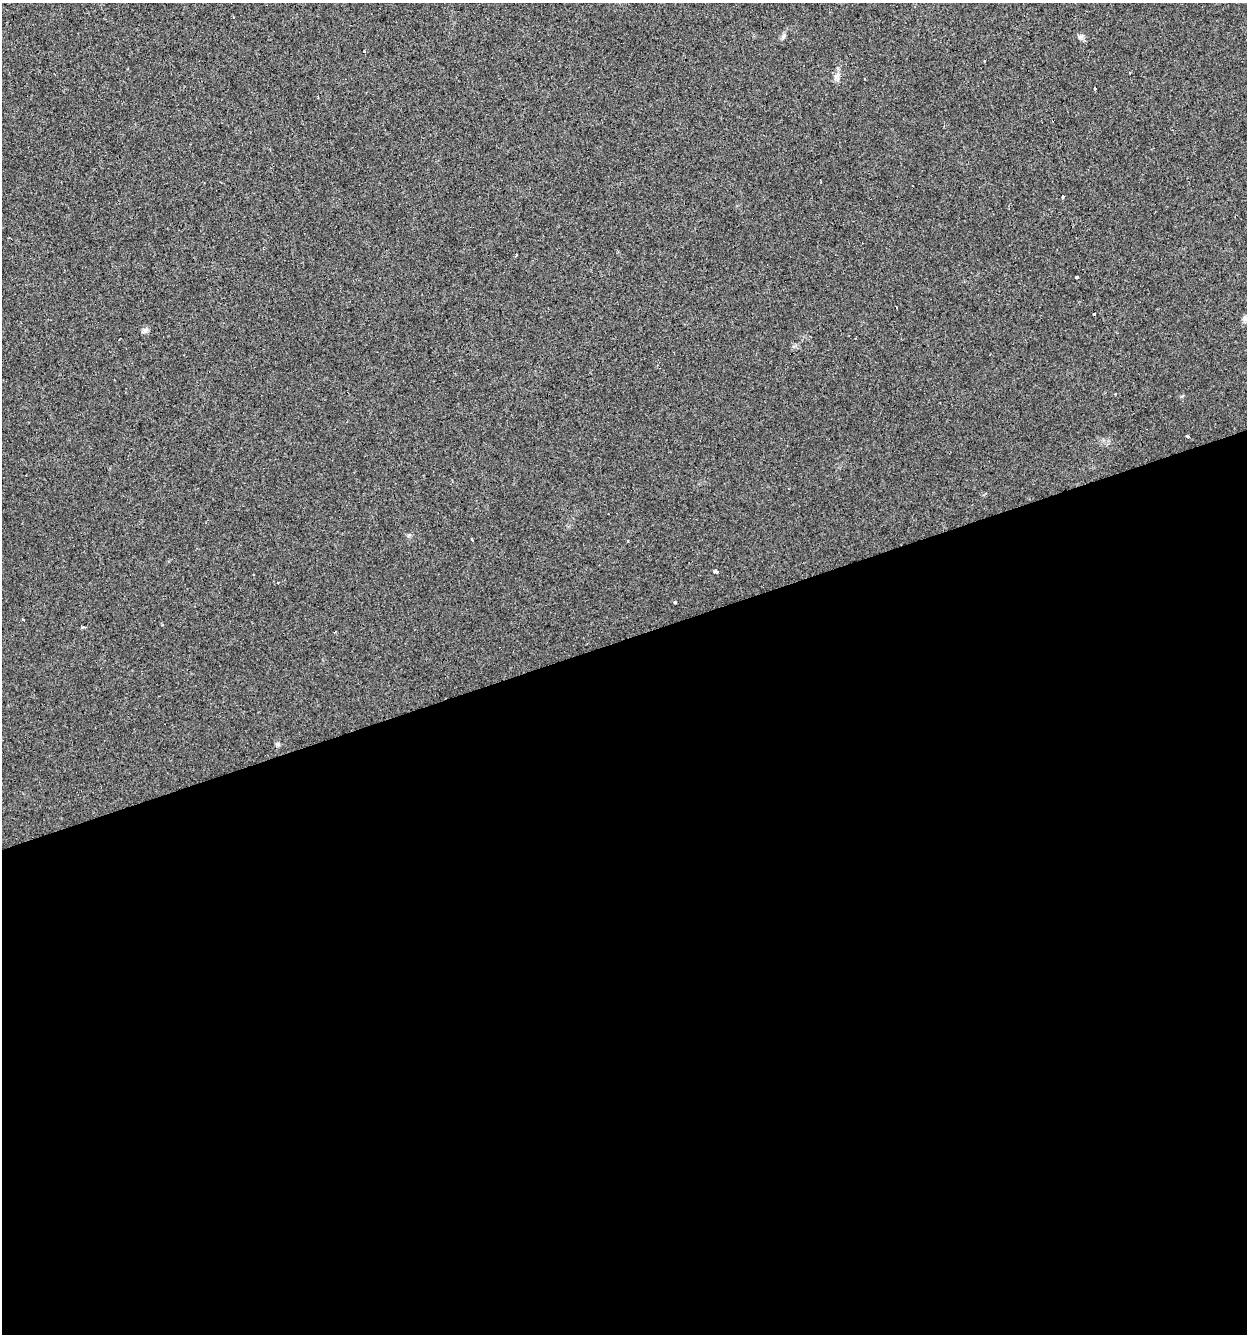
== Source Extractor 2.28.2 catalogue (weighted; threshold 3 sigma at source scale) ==
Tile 15 of 4 x 4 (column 3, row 4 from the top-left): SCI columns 2599-3843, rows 1-1332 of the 5146 x 5327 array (HDU 1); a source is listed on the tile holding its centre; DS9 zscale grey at full resolution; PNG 1249 x 1336 px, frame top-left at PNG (2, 3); no overlay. Shown black and unused: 52% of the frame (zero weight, under 2 of 3 exposures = <1% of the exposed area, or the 3 px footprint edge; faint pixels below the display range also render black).
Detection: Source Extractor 2.28.2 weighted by HDU 2 'WHT'; one run over the whole footprint, this tile lists its part. Background 0.029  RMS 0.0059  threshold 0.0263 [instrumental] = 3 sigma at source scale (4.5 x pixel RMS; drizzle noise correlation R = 1.50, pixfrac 1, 0.0396/0.0396 arcsec/px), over >= 5 px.
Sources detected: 26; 6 cosmic-ray / hot-pixel residue — not listed; the other 20 listed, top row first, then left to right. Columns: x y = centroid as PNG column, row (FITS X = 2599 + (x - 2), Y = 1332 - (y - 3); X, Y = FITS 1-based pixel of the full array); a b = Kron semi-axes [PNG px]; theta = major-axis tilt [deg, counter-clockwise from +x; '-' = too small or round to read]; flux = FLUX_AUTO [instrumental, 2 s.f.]
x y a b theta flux
233 17 3 2 - 1
783 36 8 5 70 1.3
1080 37 8 7 - 1.6
365 51 3 3 - 3
1130 73 2 2 - 0.57
837 76 12 7 89 2.7
1095 89 3 2 - 1.4
1062 197 4 3 - 1.4
1076 277 3 3 - 4.2
897 307 3 3 - 1.2
1245 319 8 7 - 1.7
145 330 8 7 - 1.7
1116 393 3 2 - 0.59
1187 436 3 3 - 2.8
472 539 3 3 - 1.7
716 571 4 3 - 2.2
675 602 3 3 - 36
23 619 3 3 - 2.3
82 627 3 3 - 0.97
278 744 6 5 - 1.1